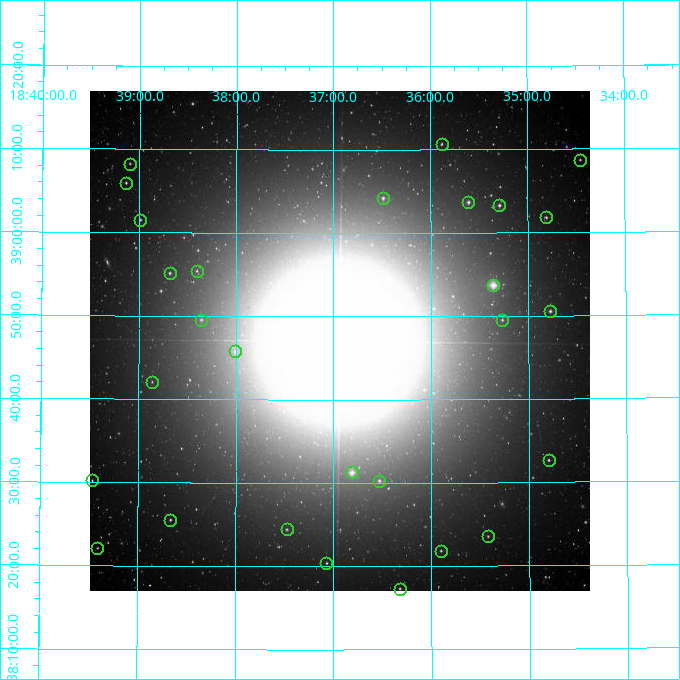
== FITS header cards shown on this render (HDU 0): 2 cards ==
NAXIS1  =                  500
NAXIS2  =                  500

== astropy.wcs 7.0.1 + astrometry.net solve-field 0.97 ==
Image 500 x 500 px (HDU 0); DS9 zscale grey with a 90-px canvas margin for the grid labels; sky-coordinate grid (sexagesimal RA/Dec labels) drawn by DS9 from the SOLVED WCS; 28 Tycho-2 reference stars matched to detected sources circled (green)
Header WCS: none
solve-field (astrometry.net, Tycho-2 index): SOLVED blind (the file carries no WCS)
Solved WCS: RA---TAN-SIP/DEC--TAN-SIP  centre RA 18:36:56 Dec +38:47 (279.23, +38.78 deg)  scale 7.2 arcsec/px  FOV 60.0' x 60.0'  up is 0 deg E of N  parity normal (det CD < 0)
(file carries no celestial WCS; the grid is the blind solution)
Tycho-2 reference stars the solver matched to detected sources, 28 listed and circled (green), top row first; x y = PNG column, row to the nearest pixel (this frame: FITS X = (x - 90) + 1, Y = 500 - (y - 91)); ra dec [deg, ICRS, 3 dp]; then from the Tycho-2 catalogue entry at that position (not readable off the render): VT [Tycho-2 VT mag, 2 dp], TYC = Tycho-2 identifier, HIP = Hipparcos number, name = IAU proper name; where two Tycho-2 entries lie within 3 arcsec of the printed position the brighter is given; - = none
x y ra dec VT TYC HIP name
442 144 278.971 +39.178 11.16 3105-209-1 - -
580 160 278.614 +39.144 10.70 3105-327-1 - -
130 164 279.775 +39.137 11.11 3105-308-1 - -
126 183 279.785 +39.099 10.56 3105-179-1 - -
383 198 279.122 +39.070 9.94 3105-152-1 - -
468 202 278.903 +39.062 9.31 3105-216-1 - -
499 205 278.823 +39.055 9.90 3105-535-1 - -
546 217 278.703 +39.030 10.52 3105-555-1 - -
140 220 279.747 +39.025 10.67 3105-552-1 - -
197 271 279.602 +38.924 10.76 3105-760-1 - -
170 273 279.671 +38.919 10.43 3105-873-1 - -
493 285 278.840 +38.895 6.97 3105-820-1 - -
550 311 278.693 +38.842 9.97 3105-837-1 - -
201 320 279.590 +38.826 10.37 3105-625-1 - -
502 320 278.817 +38.825 10.71 3105-827-1 - -
235 351 279.502 +38.763 10.65 3105-2074-1 - -
152 382 279.715 +38.701 11.43 3105-947-1 - -
549 460 278.700 +38.544 10.27 3105-561-1 - -
352 472 279.203 +38.521 8.06 3105-1382-1 - -
92 480 279.867 +38.503 11.19 3105-1320-1 - -
379 481 279.133 +38.504 10.16 3105-1318-1 - -
170 520 279.666 +38.426 10.81 3105-1020-1 - -
287 529 279.369 +38.407 10.65 3105-1053-1 - -
488 536 278.855 +38.393 11.23 3105-1100-1 - -
97 548 279.852 +38.368 11.32 3105-1201-1 - -
441 551 278.976 +38.364 10.78 3105-1193-1 - -
326 563 279.267 +38.340 10.90 3105-1287-1 - -
400 589 279.081 +38.288 10.98 3105-1447-1 - -